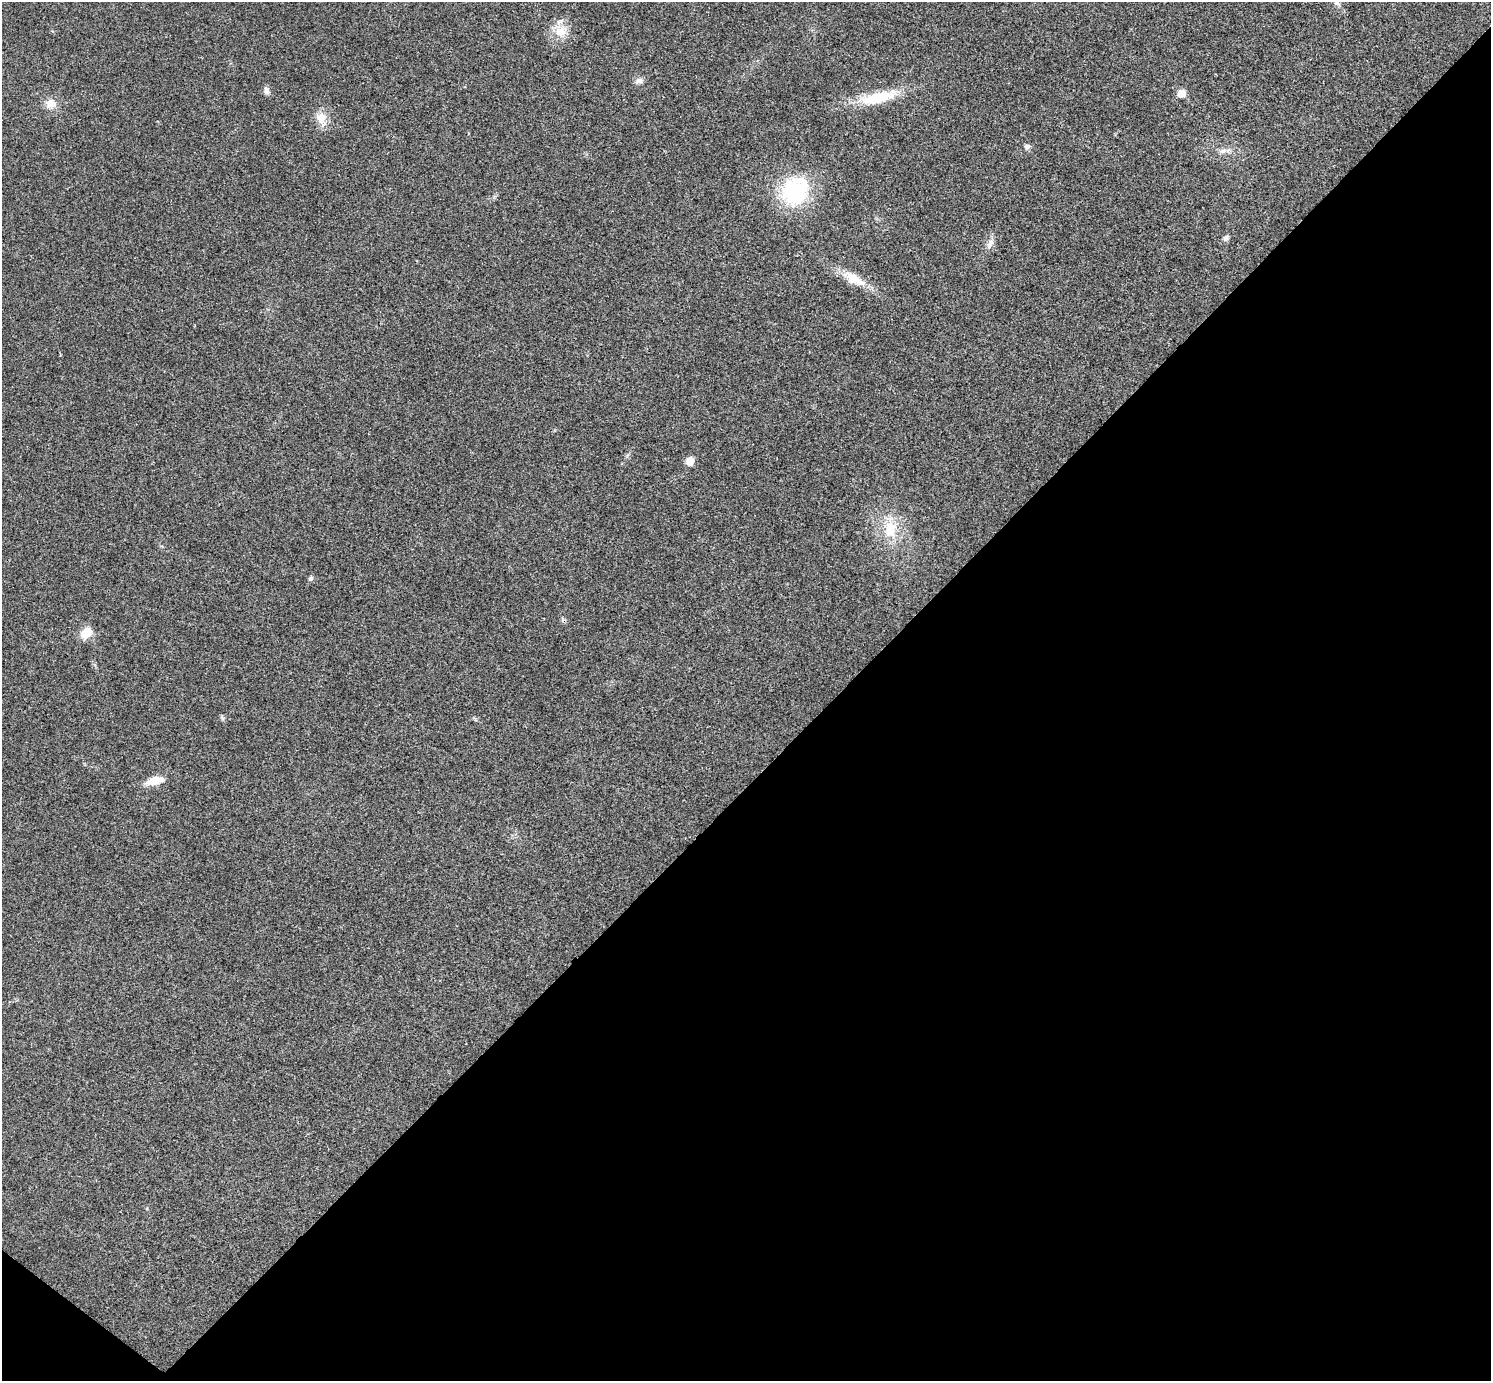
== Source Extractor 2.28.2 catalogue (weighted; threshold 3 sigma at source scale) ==
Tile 15 of 4 x 4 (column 3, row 4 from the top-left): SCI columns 2989-4477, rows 305-1683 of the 5975 x 5977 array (HDU 1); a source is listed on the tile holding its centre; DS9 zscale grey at full resolution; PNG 1493 x 1383 px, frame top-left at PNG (2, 2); no overlay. Shown black and unused: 44% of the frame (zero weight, under 3 of 4 exposures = <1% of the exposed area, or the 3 px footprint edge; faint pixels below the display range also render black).
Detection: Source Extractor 2.28.2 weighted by HDU 2 'WHT'; one run over the whole footprint, this tile lists its part. Background 0.021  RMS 0.0056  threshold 0.025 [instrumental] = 3 sigma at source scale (4.5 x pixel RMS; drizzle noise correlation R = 1.50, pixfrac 1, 0.05/0.05 arcsec/px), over >= 5 px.
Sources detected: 20; all 20 listed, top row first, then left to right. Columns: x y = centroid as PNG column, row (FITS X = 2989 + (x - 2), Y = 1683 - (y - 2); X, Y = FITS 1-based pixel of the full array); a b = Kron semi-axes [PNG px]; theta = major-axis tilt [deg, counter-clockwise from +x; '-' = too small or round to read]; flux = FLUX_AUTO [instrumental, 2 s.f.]
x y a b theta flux
1337 3 13 7 -49 2.8
561 32 20 15 8 9.8
639 81 9 8 - 2.7
266 91 10 6 -75 2.5
1181 93 6 5 - 12
878 98 53 14 13 24
51 104 15 13 -5 6.1
321 118 15 14 - 7.5
1027 147 8 6 25 1.9
1223 151 11 7 23 2.8
794 191 33 28 47 52
1226 238 8 7 - 1.6
990 243 15 7 62 3.5
854 279 36 13 -28 13
690 461 9 8 - 4.8
890 529 27 19 -89 19
311 578 7 6 - 1.2
86 633 13 10 46 9.5
222 718 7 5 -69 1
155 781 24 9 15 8.7
Isophote crosses this tile's border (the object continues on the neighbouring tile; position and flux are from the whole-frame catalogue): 1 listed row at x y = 1337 3